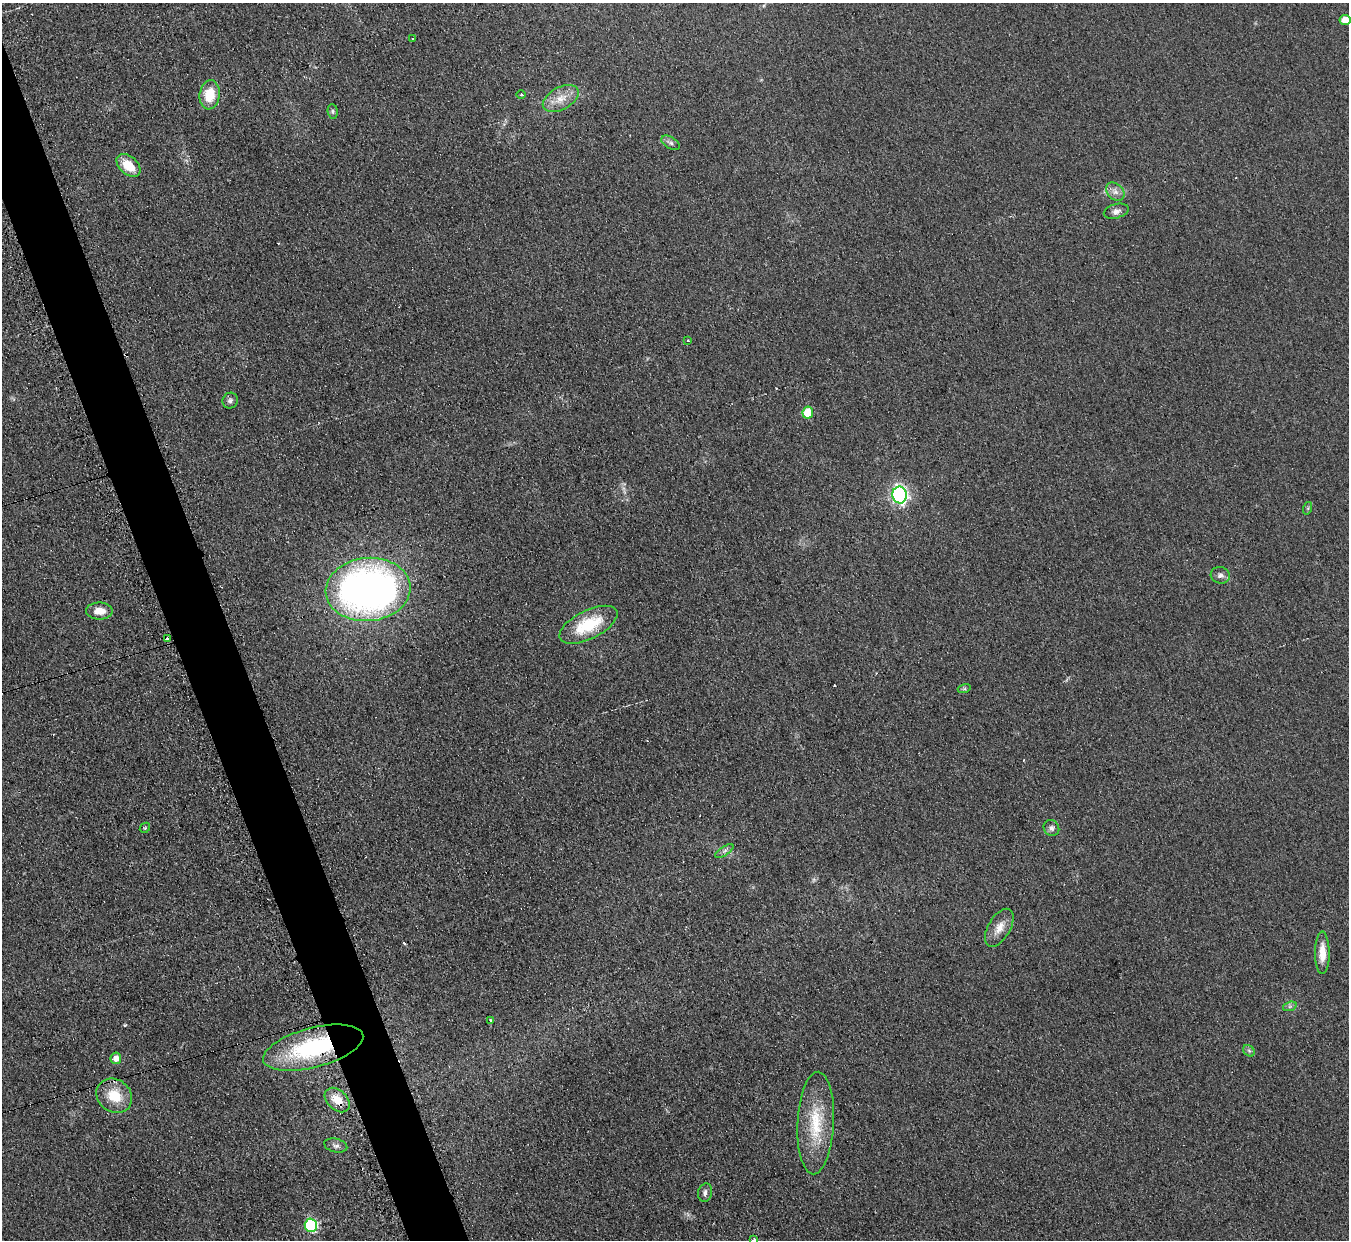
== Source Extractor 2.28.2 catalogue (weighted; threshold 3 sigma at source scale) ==
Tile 11 of 4 x 4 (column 3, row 3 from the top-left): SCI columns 2713-4059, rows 1516-2753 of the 5414 x 5374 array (HDU 1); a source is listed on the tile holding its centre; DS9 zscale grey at full resolution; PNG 1351 x 1242 px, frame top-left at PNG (2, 3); each listed source drawn as its Kron ellipse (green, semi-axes under 4 px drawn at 4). Shown black and unused: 4% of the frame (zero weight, under 2 of 3 exposures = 2% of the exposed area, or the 3 px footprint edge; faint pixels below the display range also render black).
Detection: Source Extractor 2.28.2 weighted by HDU 2 'WHT'; one run over the whole footprint, this tile lists its part. Background 0.0903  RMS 0.011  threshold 0.0504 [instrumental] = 3 sigma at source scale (4.5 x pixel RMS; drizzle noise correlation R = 1.50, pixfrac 1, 0.05/0.05 arcsec/px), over >= 5 px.
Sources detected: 43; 5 cosmic-ray / hot-pixel residue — neither listed nor drawn; the other 38 listed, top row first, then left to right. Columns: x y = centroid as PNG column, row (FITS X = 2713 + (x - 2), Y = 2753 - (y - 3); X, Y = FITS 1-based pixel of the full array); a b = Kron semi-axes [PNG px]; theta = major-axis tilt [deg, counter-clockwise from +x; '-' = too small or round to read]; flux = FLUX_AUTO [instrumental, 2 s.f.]
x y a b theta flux
1345 20 5 5 - 13
413 38 4 2 - 1.3
210 95 14 10 82 27
521 95 4 3 - 1.2
561 99 19 11 28 16
333 111 7 5 -83 2.1
671 143 10 6 -32 3.6
128 165 14 9 -42 24
1115 192 10 7 -44 6
1116 211 13 7 15 5.3
688 341 2 2 - 1.4
230 401 8 7 - 3.6
808 413 6 5 - 30
900 495 8 7 - 330
1308 508 6 4 72 1.5
1220 575 9 8 - 4.6
368 589 42 31 5 580
99 611 13 8 -1 12
588 625 32 14 26 51
167 639 3 3 - 9.3
964 689 6 4 17 1.7
145 828 5 4 - 1.3
1051 828 8 7 - 4
724 851 10 4 34 3.2
999 928 21 11 59 14
1322 953 21 7 -90 15
1290 1006 7 4 19 2.3
491 1020 3 2 - 1.2
313 1048 51 19 15 130
1249 1051 6 5 - 2.3
116 1058 6 5 - 8
114 1096 19 16 -37 30
337 1100 14 10 -43 16
816 1123 51 18 87 53
336 1146 12 7 -14 4.2
705 1193 9 7 76 4.2
311 1225 6 6 - 140
754 1240 4 3 - 2.7
Overlapping masked pixels (flux is a lower limit): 2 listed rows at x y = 313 1048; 337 1100
Isophote crosses this tile's border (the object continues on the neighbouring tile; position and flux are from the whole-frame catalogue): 1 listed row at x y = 754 1240